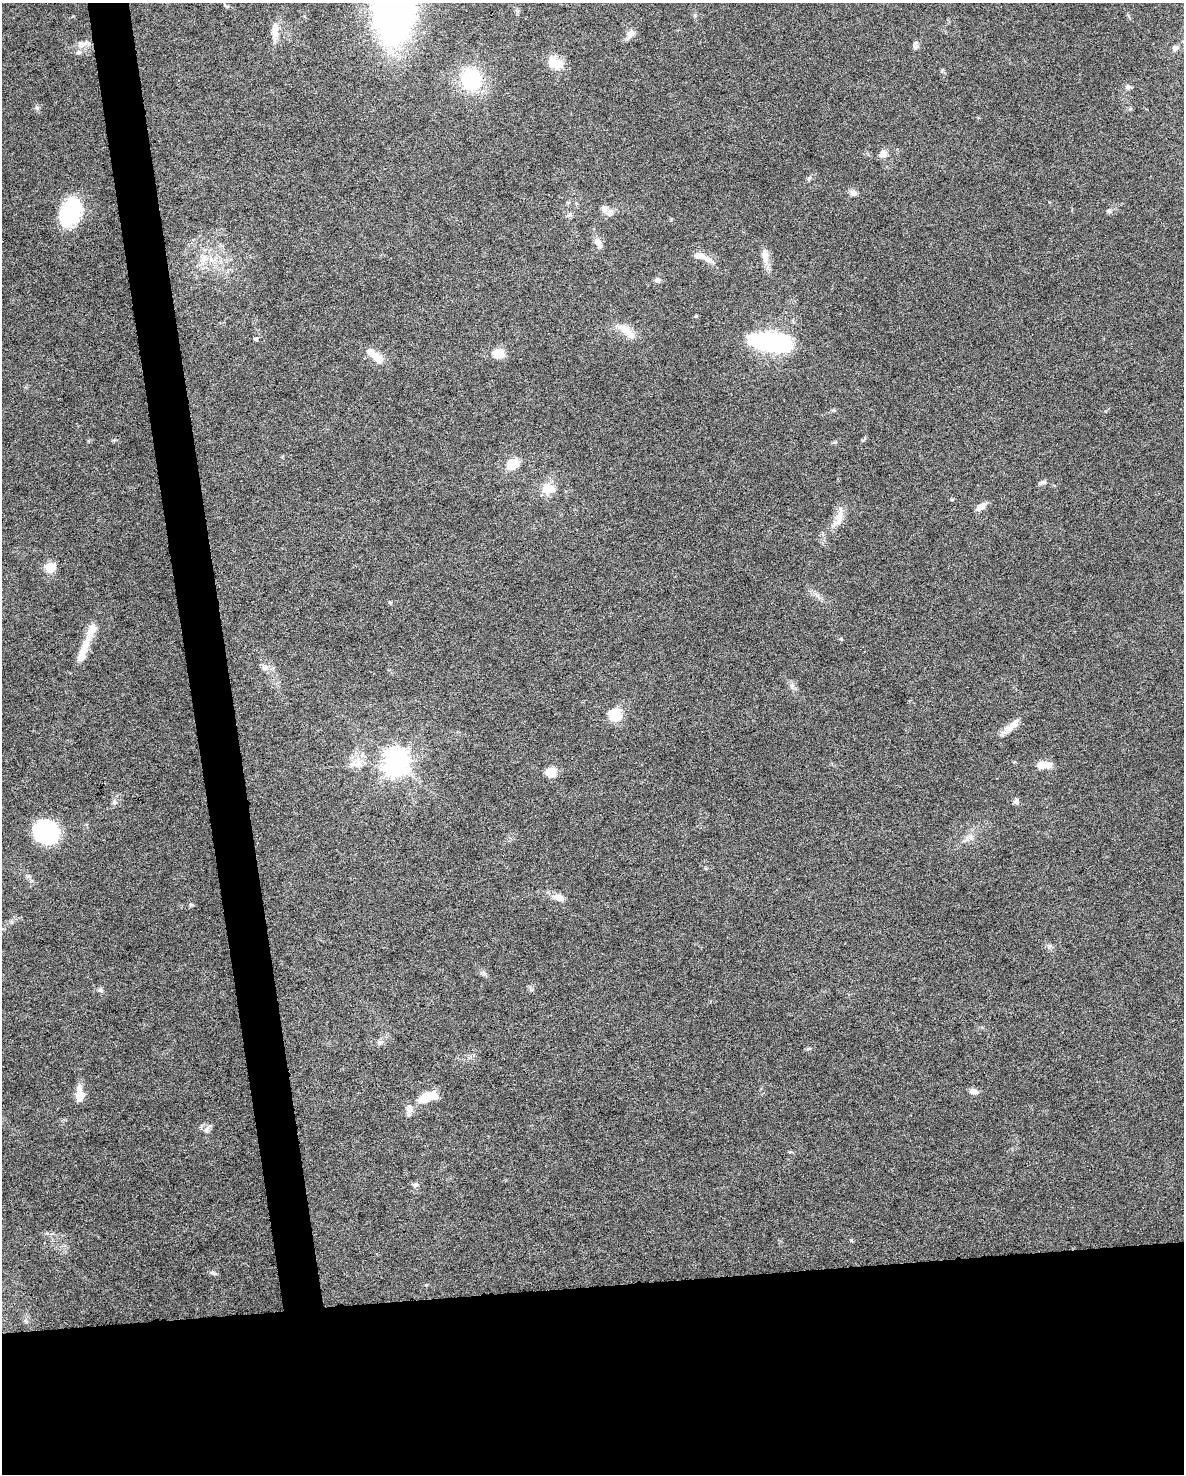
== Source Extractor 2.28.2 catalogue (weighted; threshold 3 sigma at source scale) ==
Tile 11 of 4 x 3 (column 3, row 3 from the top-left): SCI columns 2367-3548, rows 61-1532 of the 4731 x 4494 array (HDU 1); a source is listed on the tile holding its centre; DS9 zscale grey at full resolution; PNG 1186 x 1476 px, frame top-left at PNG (2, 3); no overlay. Shown black and unused: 16% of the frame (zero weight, under 6 of 12 exposures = <1% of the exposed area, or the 3 px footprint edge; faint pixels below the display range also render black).
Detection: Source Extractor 2.28.2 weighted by HDU 2 'WHT'; one run over the whole footprint, this tile lists its part. Background 0.0368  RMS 0.0023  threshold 0.00935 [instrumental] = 3 sigma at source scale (4.09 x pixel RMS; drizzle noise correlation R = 1.36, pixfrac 0.8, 0.0396/0.0396 arcsec/px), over >= 5 px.
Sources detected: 63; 1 inside a brighter object's white glare — not listed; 2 inside a brighter listed object's ellipse — not listed separately; the other 60 listed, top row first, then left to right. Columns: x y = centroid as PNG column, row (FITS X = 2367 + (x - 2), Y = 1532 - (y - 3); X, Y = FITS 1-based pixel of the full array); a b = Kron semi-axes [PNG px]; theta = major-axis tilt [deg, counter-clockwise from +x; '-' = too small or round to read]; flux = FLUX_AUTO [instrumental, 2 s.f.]
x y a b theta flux
275 31 17 9 -86 2
630 34 12 7 53 1.6
83 44 21 8 8 1.8
916 47 9 8 - 0.64
1175 48 9 7 42 0.72
78 52 9 5 16 0.7
555 63 21 12 -17 3.7
471 80 24 21 -83 14
1128 87 8 7 - 0.61
37 108 6 5 - 0.43
883 154 11 8 38 1.2
854 193 10 8 -25 0.88
604 209 12 11 - 1.5
1109 211 6 6 - 0.42
70 212 32 20 63 14
569 215 8 4 43 0.46
598 243 16 8 -62 1.3
698 256 14 7 -7 1.6
765 256 23 9 -82 2.1
204 258 14 10 44 2.2
657 280 8 6 -12 0.64
625 330 28 10 -33 3.1
256 339 6 4 -13 0.32
771 342 39 17 -7 30
498 354 10 9 - 4.1
375 356 25 8 -40 3.7
512 464 11 8 37 5.1
1043 482 9 6 13 0.66
548 489 17 14 12 3.4
981 507 12 7 30 1.5
839 516 28 9 81 2.6
50 567 13 11 -2 2.8
91 630 24 10 67 2.9
82 655 28 10 70 2.8
264 667 10 7 -57 1
792 686 9 6 -90 0.71
614 715 15 15 - 5.1
1010 728 26 9 45 2.2
396 761 8 8 - 240
358 764 19 12 25 2.7
1043 765 17 7 3 2.8
550 772 13 12 - 2.4
1016 801 8 7 - 0.66
114 802 6 5 - 0.44
46 832 27 23 -33 14
970 837 9 6 -29 0.89
559 898 11 7 -23 1.8
191 904 6 4 -2 0.31
1049 946 8 4 37 0.39
483 973 7 4 19 0.41
100 990 8 6 -9 0.57
380 1042 7 4 19 0.43
809 1048 6 4 1 0.32
973 1091 10 7 -10 1.1
80 1094 19 9 89 2.7
429 1096 17 8 -3 3.9
409 1108 13 8 82 1.4
207 1129 17 7 54 1
415 1185 7 6 - 0.56
213 1273 8 5 -27 0.47
Unlisted compact peaks at least as high as the median listed source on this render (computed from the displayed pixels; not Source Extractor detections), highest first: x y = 851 1240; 841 639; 809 178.